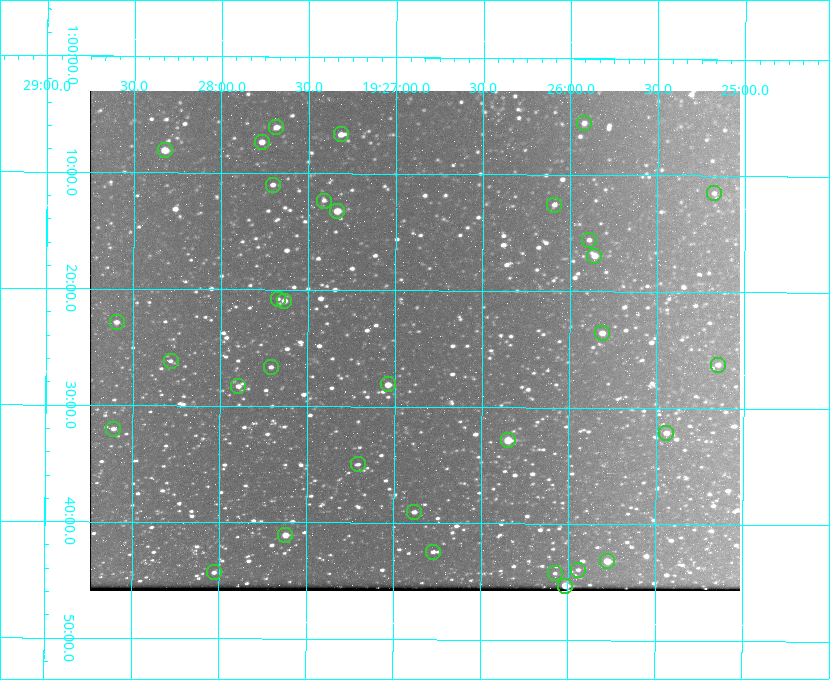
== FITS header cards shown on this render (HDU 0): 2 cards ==
NAXIS1  =                  650 / Width of table row in bytes
NAXIS2  =                  500 / Number of rows in table

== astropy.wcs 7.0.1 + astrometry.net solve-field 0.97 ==
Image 650 x 500 px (HDU 0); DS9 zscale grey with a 90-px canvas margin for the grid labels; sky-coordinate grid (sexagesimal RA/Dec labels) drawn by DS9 from the SOLVED WCS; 33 Tycho-2 reference stars matched to detected sources circled (green)
Header WCS: none
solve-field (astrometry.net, Tycho-2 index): SOLVED blind (the file carries no WCS)
Solved WCS: RA---TAN-SIP/DEC--TAN-SIP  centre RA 19:26:53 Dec +01:24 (291.72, +1.41 deg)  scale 5.16 arcsec/px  FOV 55.9' x 43.0'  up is +180 deg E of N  parity flipped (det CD > 0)
(file carries no celestial WCS; the grid is the blind solution)
Tycho-2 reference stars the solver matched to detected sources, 33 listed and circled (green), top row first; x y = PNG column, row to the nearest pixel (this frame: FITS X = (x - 90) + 1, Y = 500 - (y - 91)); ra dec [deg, ICRS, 3 dp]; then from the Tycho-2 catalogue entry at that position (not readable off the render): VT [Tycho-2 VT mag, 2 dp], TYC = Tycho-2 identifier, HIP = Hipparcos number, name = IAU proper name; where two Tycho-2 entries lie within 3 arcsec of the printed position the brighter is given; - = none
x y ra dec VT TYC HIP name
584 123 291.480 +1.092 11.69 465-523-1 - -
276 127 291.921 +1.101 10.89 465-1942-1 - -
341 134 291.829 +1.111 10.78 465-2030-1 - -
262 142 291.942 +1.122 10.76 465-1161-1 - -
165 150 292.081 +1.135 10.24 465-979-1 - -
273 185 291.926 +1.184 11.49 465-1994-1 - -
714 193 291.294 +1.191 12.55 465-657-1 - -
324 201 291.853 +1.206 11.17 465-1444-1 - -
554 205 291.522 +1.209 11.81 465-867-1 - -
337 211 291.833 +1.221 9.77 465-1968-1 - -
589 240 291.472 +1.260 11.72 465-772-1 - -
594 256 291.465 +1.282 11.06 465-140-1 - -
278 299 291.918 +1.346 12.72 465-661-1 - -
284 301 291.908 +1.350 10.94 465-1840-1 - -
117 322 292.148 +1.381 10.77 465-611-1 - -
602 333 291.453 +1.393 11.17 465-261-1 - -
171 361 292.071 +1.436 12.12 465-1311-1 - -
718 365 291.287 +1.437 11.86 465-1616-1 - -
271 367 291.927 +1.444 11.17 465-873-1 - -
388 384 291.759 +1.468 10.00 465-530-1 - -
238 386 291.973 +1.472 10.69 465-577-1 - -
113 429 292.152 +1.534 10.91 465-857-1 - -
666 433 291.360 +1.535 11.71 465-397-1 - -
508 440 291.587 +1.547 9.51 465-596-1 - -
358 464 291.801 +1.583 12.28 465-1290-1 - -
414 512 291.720 +1.651 11.47 465-675-1 - -
285 535 291.905 +1.685 9.70 465-808-1 - -
433 552 291.693 +1.708 12.07 465-703-1 - -
607 561 291.444 +1.720 9.41 465-672-1 - -
578 570 291.485 +1.732 11.91 465-185-1 - -
214 572 292.007 +1.739 11.52 465-518-1 - -
555 573 291.519 +1.738 12.28 465-673-1 - -
565 586 291.503 +1.755 8.74 465-340-1 - -